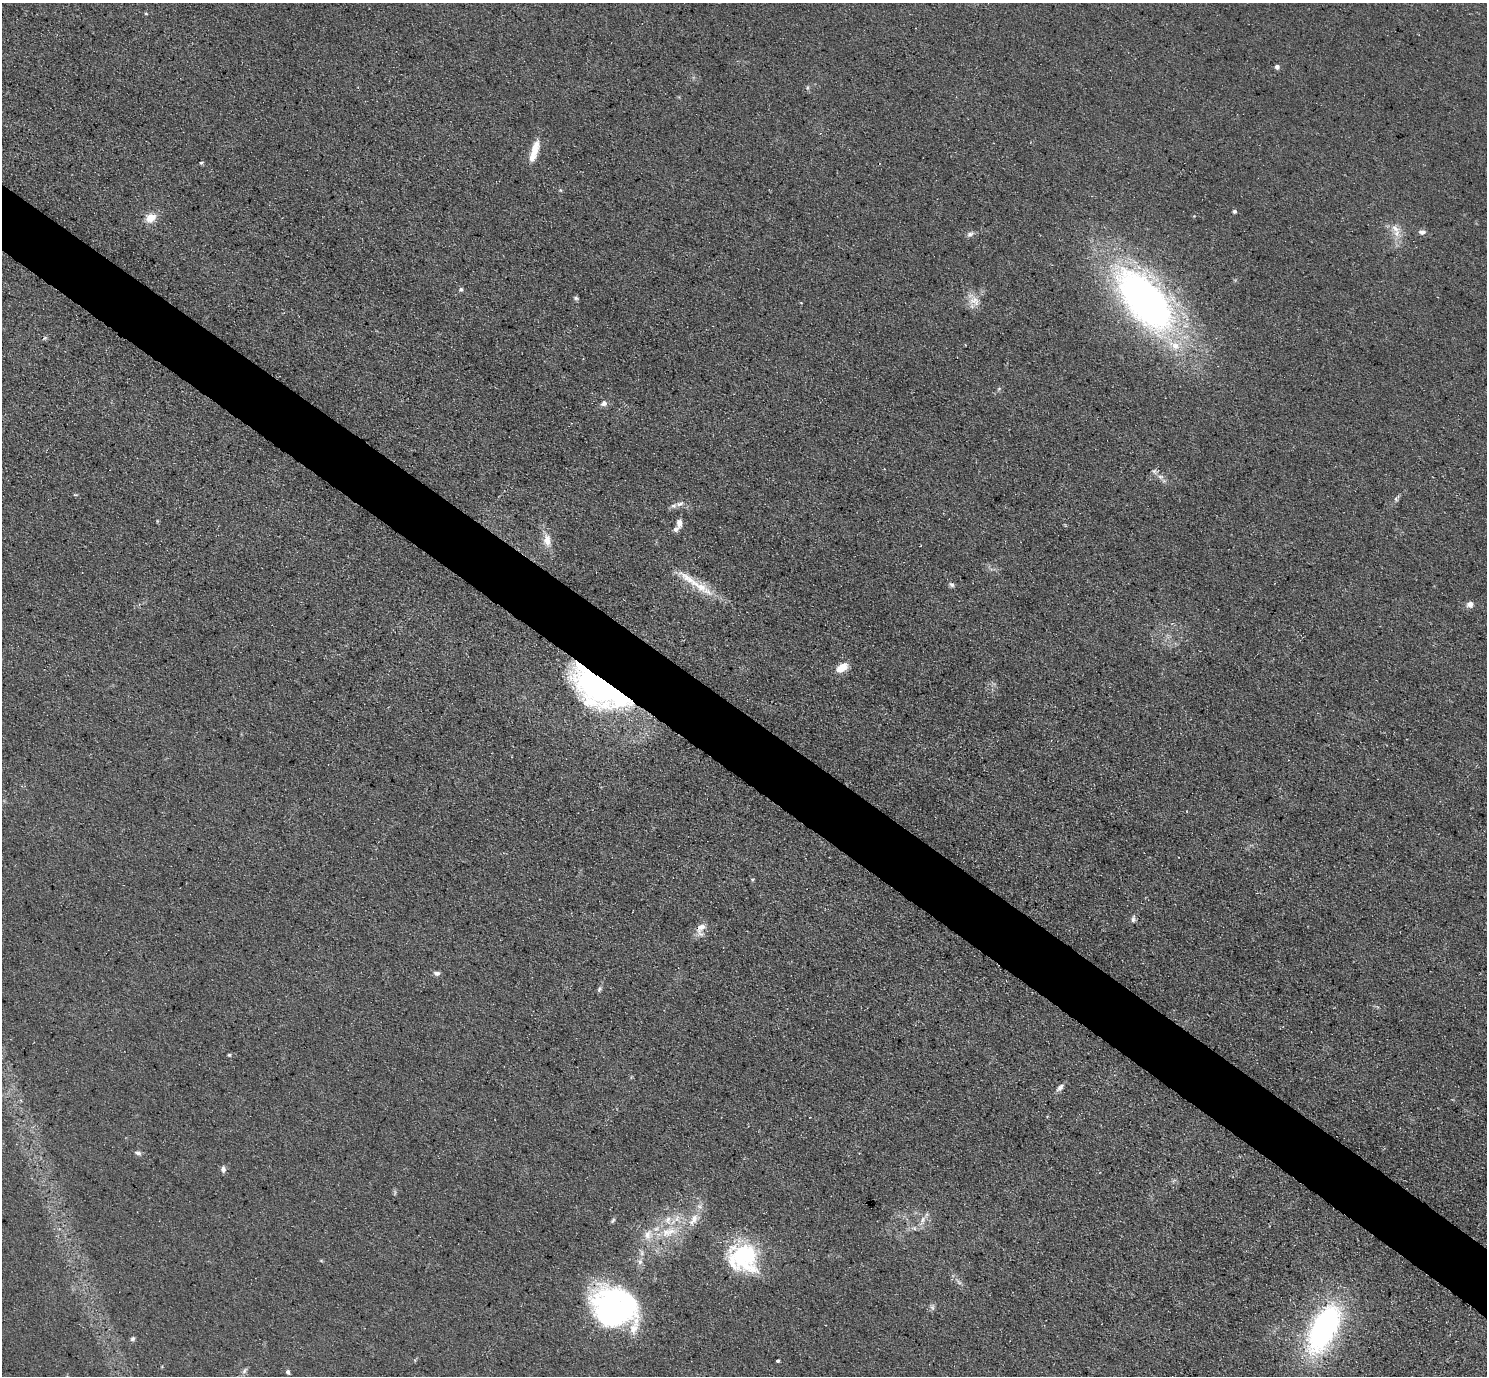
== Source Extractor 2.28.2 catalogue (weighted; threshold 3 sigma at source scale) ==
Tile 6 of 4 x 4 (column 2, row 2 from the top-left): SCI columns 1486-2970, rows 2902-4275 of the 5939 x 5943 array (HDU 1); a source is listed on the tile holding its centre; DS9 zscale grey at full resolution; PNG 1489 x 1378 px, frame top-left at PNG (2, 3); no overlay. Shown black and unused: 5% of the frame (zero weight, under 3 of 5 exposures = <1% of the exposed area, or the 3 px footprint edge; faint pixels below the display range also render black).
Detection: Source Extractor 2.28.2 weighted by HDU 2 'WHT'; one run over the whole footprint, this tile lists its part. Background 0.0727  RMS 0.0089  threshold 0.0403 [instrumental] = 3 sigma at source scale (4.5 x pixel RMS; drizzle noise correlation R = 1.50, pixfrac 1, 0.05/0.05 arcsec/px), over >= 5 px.
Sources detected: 66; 1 too faint to see at this stretch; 3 inside a brighter object's white glare — not listed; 7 inside a brighter listed object's ellipse — not listed separately; the other 55 listed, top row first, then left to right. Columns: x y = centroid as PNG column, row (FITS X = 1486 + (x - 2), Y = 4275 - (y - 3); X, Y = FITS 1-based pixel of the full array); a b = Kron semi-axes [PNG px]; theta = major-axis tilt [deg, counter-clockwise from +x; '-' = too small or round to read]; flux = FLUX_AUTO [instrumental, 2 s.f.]
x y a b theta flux
146 14 4 4 - 1
1277 67 5 5 - 3.4
807 88 8 4 89 1.4
534 151 27 8 73 16
201 163 5 4 - 1.4
1234 211 5 4 - 1.6
151 218 13 10 25 12
1395 228 19 11 -57 11
1422 232 8 6 -5 3.8
970 234 10 6 33 3
461 289 6 5 - 1.8
576 298 6 5 - 1.8
1146 300 60 30 -50 560
974 301 19 14 -41 12
45 338 6 4 32 1.6
999 388 6 4 20 1.2
604 403 9 7 28 3.9
1154 471 8 6 -38 2.4
1160 477 10 6 -10 4
75 495 6 3 -18 0.92
1396 498 10 6 54 2.4
680 504 12 5 24 3.8
679 523 11 6 87 5.2
547 540 18 10 -83 11
951 585 7 6 - 2.4
699 586 34 13 -32 25
1470 604 8 8 - 4.6
842 667 12 8 34 14
594 683 66 36 -50 270
752 879 5 4 - 1.2
1133 919 10 5 81 2.8
701 929 19 9 75 8.5
437 973 7 6 - 3.3
599 989 8 5 64 1.9
229 1055 5 4 - 1.2
1060 1088 11 6 47 3.8
138 1153 9 5 -11 2.5
223 1169 8 6 -87 3.5
677 1218 11 7 57 6.5
694 1219 21 11 60 14
613 1221 8 4 50 1.7
922 1221 17 7 66 6
666 1232 18 16 35 23
648 1235 16 13 65 13
642 1253 9 6 -84 3
743 1257 35 31 -27 94
640 1262 8 6 88 3.5
959 1282 8 4 -38 2.2
613 1300 57 39 -48 170
932 1307 10 6 -84 2.6
1324 1328 52 24 64 220
133 1339 6 5 - 1.9
778 1361 4 3 - 1.5
244 1371 10 5 54 2.7
288 1372 6 5 - 2.2
Overlapping masked pixels (flux is a lower limit): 1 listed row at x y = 594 683